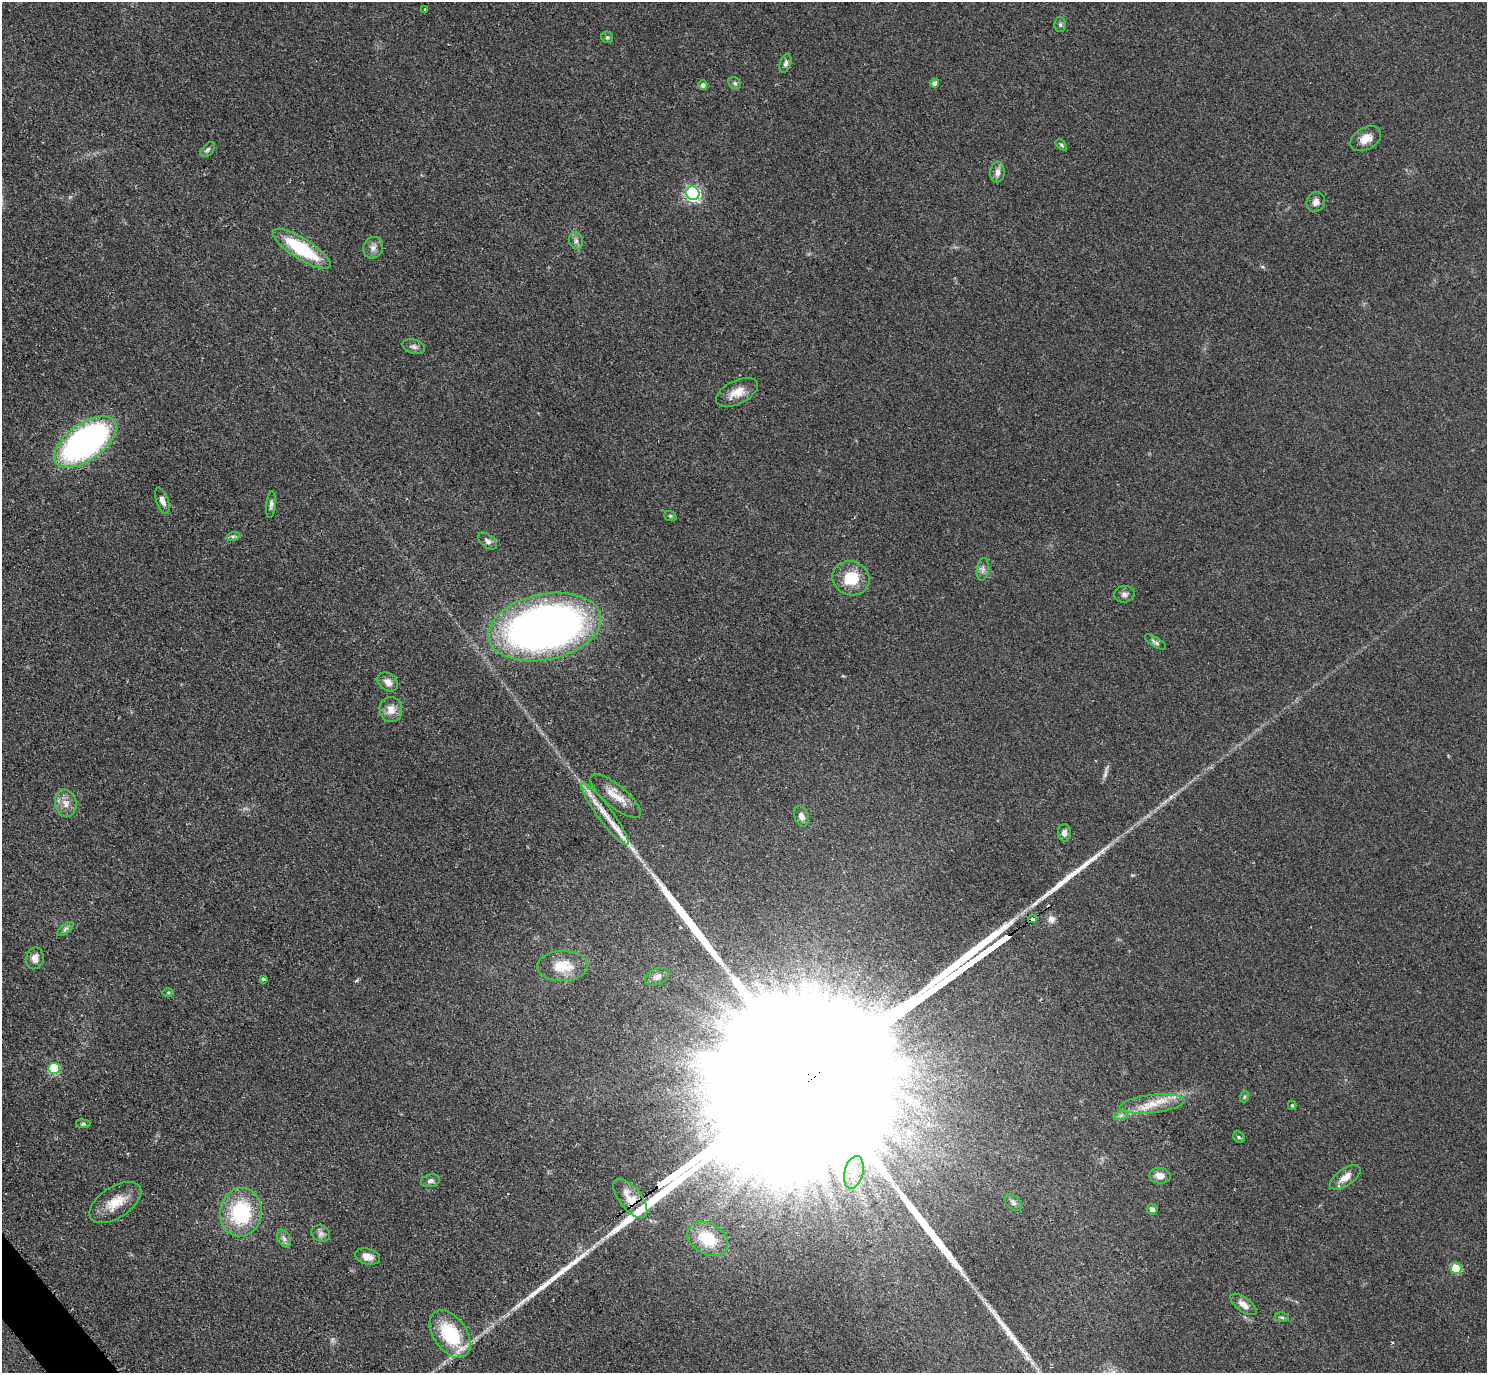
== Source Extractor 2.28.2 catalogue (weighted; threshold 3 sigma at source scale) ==
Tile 7 of 4 x 4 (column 3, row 2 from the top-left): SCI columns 2984-4468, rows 2912-4282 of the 5962 x 5959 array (HDU 1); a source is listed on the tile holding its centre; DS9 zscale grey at full resolution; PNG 1489 x 1375 px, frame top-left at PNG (2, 2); each listed source drawn as its Kron ellipse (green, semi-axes under 4 px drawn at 4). Shown black and unused: <1% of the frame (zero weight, under 2 of 3 exposures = <1% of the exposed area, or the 3 px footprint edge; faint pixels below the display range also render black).
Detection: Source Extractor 2.28.2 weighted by HDU 2 'WHT'; one run over the whole footprint, this tile lists its part. Background 0.0783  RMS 0.0078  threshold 0.0353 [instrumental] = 3 sigma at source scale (4.5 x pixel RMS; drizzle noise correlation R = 1.50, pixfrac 1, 0.05/0.05 arcsec/px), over >= 5 px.
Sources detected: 77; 1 cosmic-ray / hot-pixel residue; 7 long thin detections or spike segments (spike, bleed or trail) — neither listed nor drawn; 2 inside a brighter listed object's ellipse — not listed separately; the other 67 listed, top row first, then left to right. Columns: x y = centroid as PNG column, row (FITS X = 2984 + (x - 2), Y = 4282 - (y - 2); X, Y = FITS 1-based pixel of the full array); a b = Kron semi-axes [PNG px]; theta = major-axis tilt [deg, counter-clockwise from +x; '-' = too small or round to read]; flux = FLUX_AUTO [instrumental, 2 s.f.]
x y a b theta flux
425 9 3 3 - 1
1060 25 7 6 - 1.7
607 37 6 5 - 1.4
786 63 9 5 72 2.5
735 83 7 5 -44 1.5
934 83 4 4 - 3.7
703 85 5 4 - 2.6
1366 139 16 11 30 8.6
1061 145 7 4 -45 1.3
208 150 9 5 45 1.8
997 172 10 7 85 4.2
693 193 7 6 - 180
1316 202 10 9 - 4.3
576 241 9 6 -76 2.7
373 248 11 9 65 4.4
302 249 33 10 -32 51
414 347 11 7 -17 2.9
737 392 23 11 26 11
85 442 36 18 35 270
162 501 14 6 -70 4
271 505 13 5 84 2.5
670 516 6 5 - 1.1
233 536 7 4 18 1.4
488 541 11 6 -38 2.7
983 569 11 6 82 3
851 578 19 17 -25 22
1124 594 10 8 7 3.2
545 627 57 33 12 550
1155 642 12 4 -32 2.2
388 682 11 8 -37 5.3
391 709 13 11 -80 7.8
615 796 31 11 -39 13
66 803 14 10 -77 7
605 814 38 7 -53 15
801 816 10 7 -70 4.2
1064 833 9 6 -90 3.3
1032 919 4 3 - 61
65 929 9 4 36 2.1
35 958 11 8 76 5.5
563 966 25 15 1 20
657 977 13 8 23 4.1
264 979 3 3 - 5.4
168 992 6 4 1 0.96
54 1068 6 6 - 45
1244 1097 6 3 72 1
1152 1104 32 9 6 16
1292 1105 4 4 - 1.1
1121 1115 7 4 19 1.9
83 1124 7 4 -7 1.3
1239 1137 6 5 - 1.3
854 1172 16 9 75 11
1160 1176 11 8 -6 6.8
1345 1177 18 8 35 7.9
430 1181 10 6 12 2.8
630 1198 23 11 -52 12
1013 1202 10 6 -46 2.6
115 1203 29 15 33 17
1152 1209 5 5 - 2.5
241 1212 24 21 80 59
321 1234 9 7 -26 3.3
284 1239 10 6 -63 2.8
708 1239 21 15 -30 30
367 1257 13 7 -15 5.7
1456 1268 5 5 - 29
1243 1304 15 7 -36 5.4
1282 1317 7 5 -8 1.5
450 1334 27 16 -55 48
Overlapping masked pixels (flux is a lower limit): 2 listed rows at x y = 1032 919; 630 1198